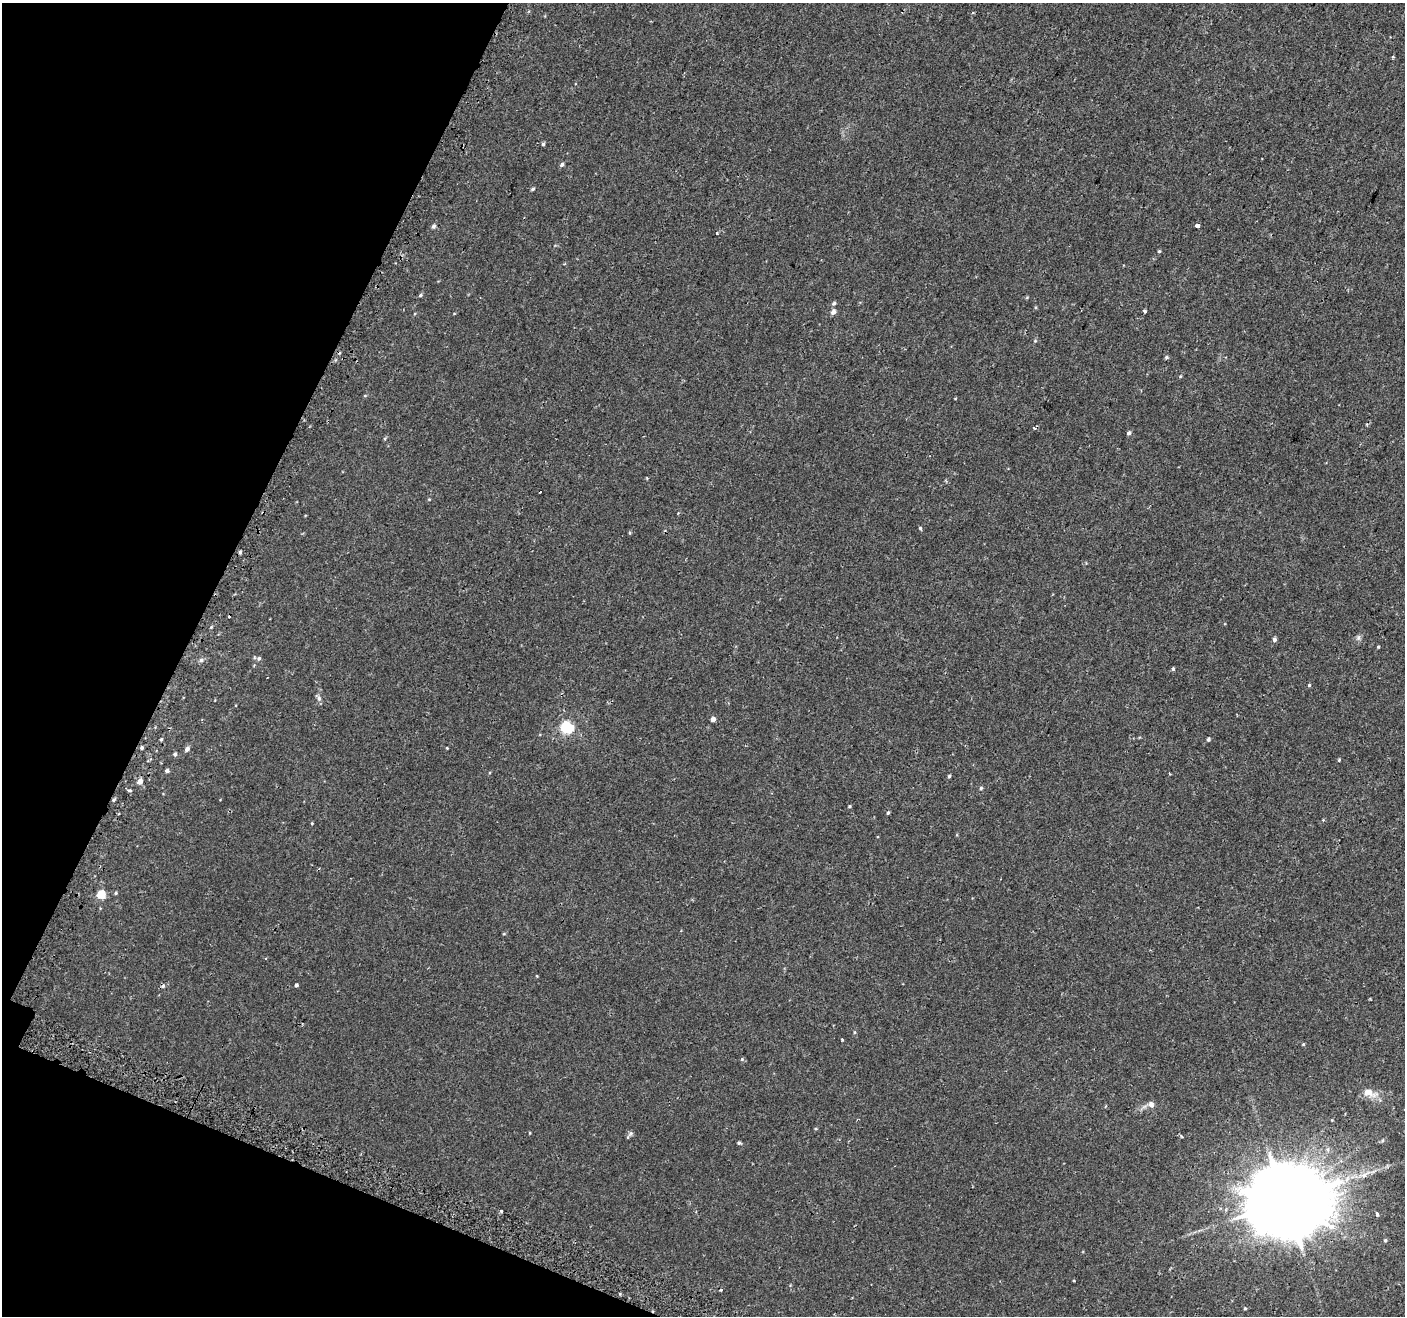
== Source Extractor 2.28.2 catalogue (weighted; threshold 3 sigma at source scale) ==
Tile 9 of 4 x 4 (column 1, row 3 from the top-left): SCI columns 55-1457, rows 1575-2888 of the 5714 x 5845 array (HDU 1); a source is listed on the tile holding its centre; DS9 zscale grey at full resolution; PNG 1407 x 1318 px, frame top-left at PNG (2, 3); no overlay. Shown black and unused: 19% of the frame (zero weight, under 2 of 3 exposures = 3% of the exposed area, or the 3 px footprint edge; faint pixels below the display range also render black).
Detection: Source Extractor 2.28.2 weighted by HDU 2 'WHT'; one run over the whole footprint, this tile lists its part. Background 0.00182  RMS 0.0034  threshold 0.0152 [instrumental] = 3 sigma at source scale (4.5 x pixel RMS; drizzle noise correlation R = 1.50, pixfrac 1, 0.0396/0.0396 arcsec/px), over >= 5 px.
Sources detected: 68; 4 cosmic-ray / hot-pixel residue — not listed; the other 64 listed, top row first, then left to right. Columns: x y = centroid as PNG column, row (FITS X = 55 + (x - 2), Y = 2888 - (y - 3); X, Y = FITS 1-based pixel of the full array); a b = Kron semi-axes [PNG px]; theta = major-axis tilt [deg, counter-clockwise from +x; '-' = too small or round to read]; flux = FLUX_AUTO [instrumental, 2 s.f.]
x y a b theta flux
1393 57 4 3 - 0.26
543 144 4 4 - 0.42
562 164 5 4 - 0.62
533 189 5 3 - 0.43
433 226 5 5 - 0.56
1197 226 4 3 - 3.6
717 233 3 3 - 0.71
1159 251 4 4 - 0.31
420 295 5 4 - 0.39
834 303 6 4 29 0.45
1144 311 4 3 - 1.2
833 312 5 4 - 1.4
1166 357 5 4 - 0.49
1129 433 4 4 - 0.81
540 492 3 2 - 0.26
920 528 5 4 - 0.34
240 552 4 4 - 0.45
1358 638 7 4 90 0.61
1274 639 4 4 - 0.83
1378 647 4 3 - 0.29
259 658 6 5 - 0.63
201 660 6 5 - 0.64
1173 669 3 3 - 1.3
1309 685 3 2 - 0.66
319 698 7 6 - 0.82
713 719 4 4 - 1.4
567 727 6 5 - 34
161 739 4 3 - 0.36
1208 739 4 4 - 0.51
142 748 4 4 - 0.41
447 748 3 3 - 0.2
187 749 5 5 - 1.1
175 754 5 4 - 0.59
1339 760 4 4 - 0.26
167 771 4 4 - 0.8
1169 774 3 3 - 0.51
949 776 4 4 - 0.37
140 781 5 4 - 1.9
981 788 4 4 - 0.45
129 790 4 3 - 3.7
113 800 5 4 - 0.42
849 806 4 3 - 0.31
888 813 4 3 - 0.43
312 823 4 3 - 0.23
116 893 4 4 - 0.35
101 894 5 5 - 8.8
266 959 3 2 - 0.38
296 985 4 3 - 1.1
163 986 5 4 - 0.45
854 1032 5 3 - 0.29
842 1039 3 2 - 0.24
742 1059 5 4 - 0.31
1369 1093 21 9 -23 3.2
1151 1105 9 7 -25 1.1
631 1133 6 5 - 0.56
1181 1136 5 3 - 0.36
1382 1140 6 4 60 0.43
739 1143 4 4 - 0.41
1364 1175 8 5 45 0.98
1285 1202 24 22 21 3700
501 1211 3 2 - 0.96
1377 1214 3 3 - 1.5
1385 1240 5 4 - 0.39
1245 1308 4 4 - 0.3
Overlapping masked pixels (flux is a lower limit): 2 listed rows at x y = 113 800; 1285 1202